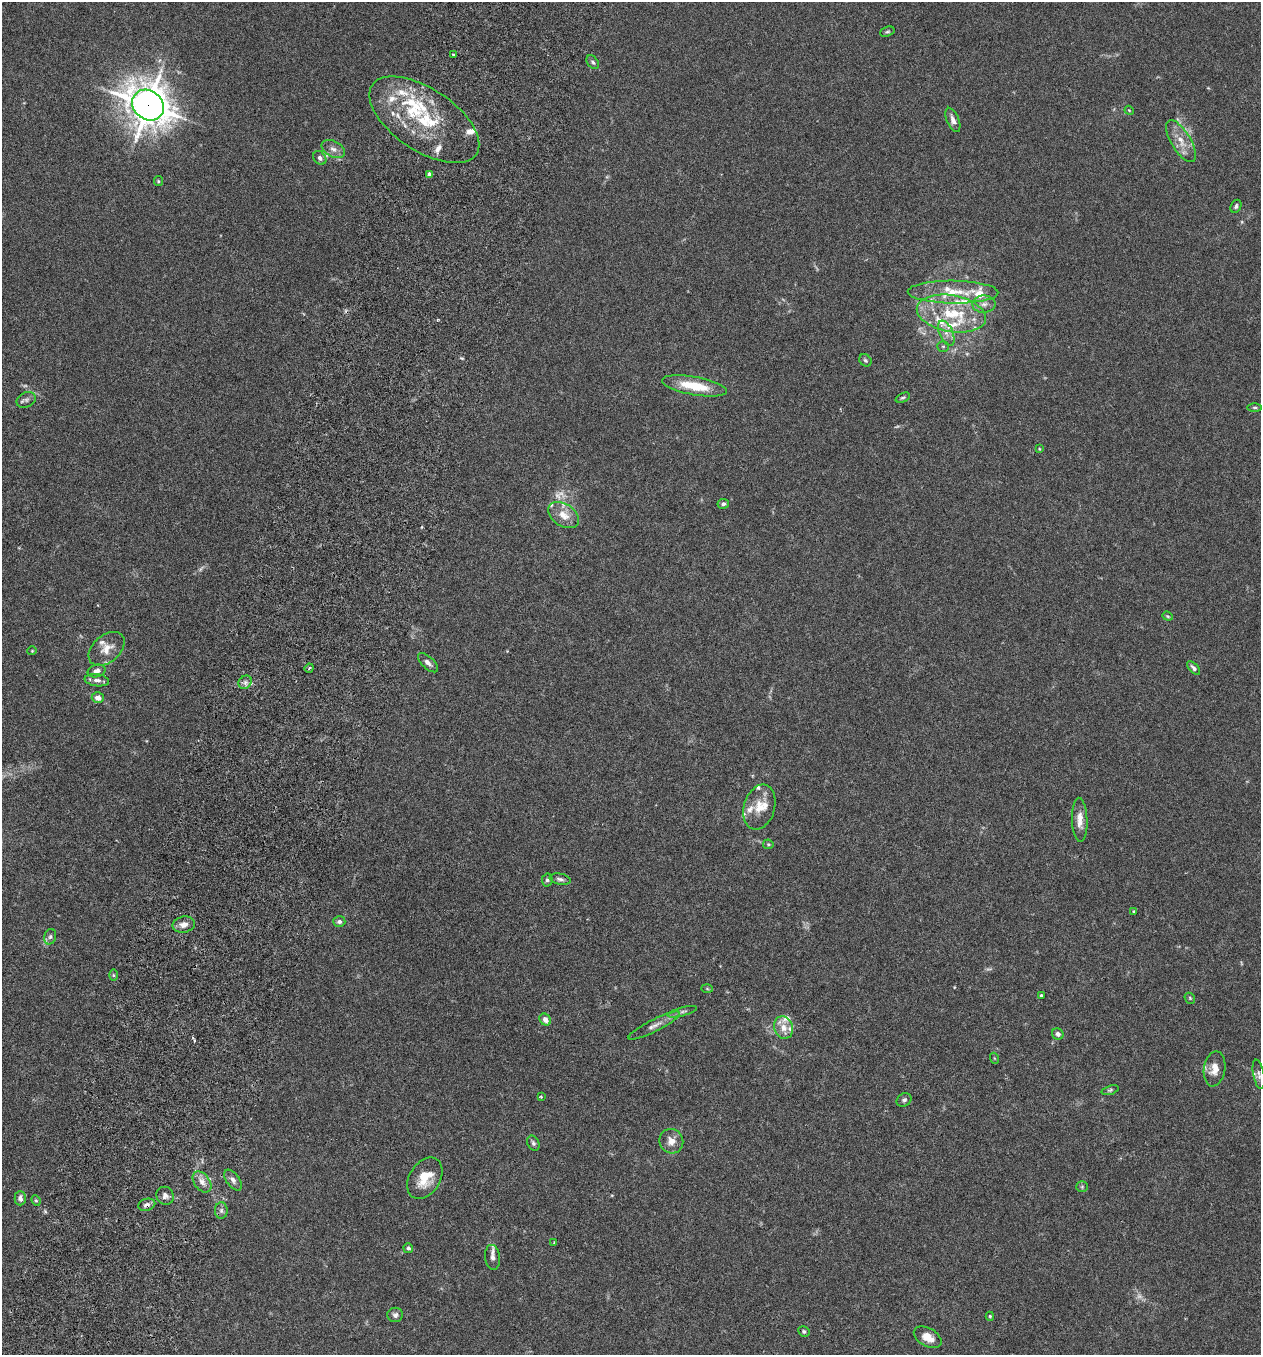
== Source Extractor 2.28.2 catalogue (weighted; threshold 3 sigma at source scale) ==
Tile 7 of 4 x 4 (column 3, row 2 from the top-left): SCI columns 2708-3966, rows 2737-4089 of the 5545 x 5467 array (HDU 1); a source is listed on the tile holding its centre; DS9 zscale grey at full resolution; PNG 1263 x 1357 px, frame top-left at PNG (2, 2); each listed source drawn as its Kron ellipse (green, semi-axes under 4 px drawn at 4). Shown black and unused: <1% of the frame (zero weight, under 3 of 6 exposures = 3% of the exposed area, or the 3 px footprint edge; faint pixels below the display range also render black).
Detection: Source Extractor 2.28.2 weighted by HDU 2 'WHT'; one run over the whole footprint, this tile lists its part. Background 0.0188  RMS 0.002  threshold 0.00818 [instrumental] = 3 sigma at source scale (4.09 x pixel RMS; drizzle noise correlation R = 1.36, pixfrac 0.8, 0.05/0.05 arcsec/px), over >= 5 px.
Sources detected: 114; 10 too faint to see at this stretch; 1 cosmic-ray / hot-pixel residue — neither listed nor drawn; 25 inside a brighter listed object's ellipse — not listed separately; the other 78 listed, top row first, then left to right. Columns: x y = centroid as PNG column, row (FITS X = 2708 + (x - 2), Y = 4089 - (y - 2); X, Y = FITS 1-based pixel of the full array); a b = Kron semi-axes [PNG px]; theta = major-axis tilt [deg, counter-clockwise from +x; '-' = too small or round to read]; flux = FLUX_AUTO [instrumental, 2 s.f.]
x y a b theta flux
887 32 7 4 20 0.3
453 54 3 2 - 0.19
593 62 8 5 -53 0.4
148 105 17 14 -39 390
1129 110 4 3 - 0.16
424 120 63 31 -34 16
953 120 13 6 -67 0.93
1181 141 24 9 -59 2.7
333 149 13 7 -28 1.1
320 158 7 6 - 0.55
429 174 4 4 - 0.57
158 181 5 4 - 0.21
1236 206 7 5 63 0.42
953 292 45 11 -1 5.9
984 304 12 8 1 1.1
951 314 35 18 -10 9.3
946 333 13 6 -66 1.2
943 346 6 5 - 0.3
865 360 6 5 - 0.35
694 386 33 9 -10 6.1
903 398 8 4 23 0.29
26 400 10 7 26 0.63
1255 407 7 3 -1 0.27
1039 449 4 3 - 0.16
723 504 6 5 - 0.42
563 515 17 11 -33 2.4
1168 616 5 4 - 0.22
107 649 20 13 41 2.6
32 651 4 4 - 0.2
428 663 12 6 -42 0.8
309 668 4 3 - 0.29
1194 668 8 4 -45 0.51
97 671 9 6 14 0.91
97 680 12 6 -7 0.82
245 682 7 6 - 0.66
98 698 6 5 - 1.1
759 807 23 15 73 3.3
1080 820 22 7 -88 1.9
768 844 5 5 - 0.25
560 879 10 5 -10 0.58
547 880 6 5 - 0.4
1133 912 3 3 - 0.19
339 921 6 5 - 0.52
184 924 11 8 11 1.2
50 937 8 6 73 0.5
113 975 6 4 -89 0.23
707 989 5 3 - 0.18
1041 996 3 3 - 0.3
1190 998 6 5 - 0.25
682 1012 15 4 15 0.54
545 1020 6 5 - 1.1
654 1026 28 6 27 1.4
783 1027 11 9 -75 1.8
1058 1034 6 5 - 0.63
994 1058 5 3 - 0.15
1214 1069 18 10 80 2
1259 1074 15 5 -79 0.66
1110 1090 9 4 18 0.32
541 1097 3 3 - 0.19
904 1100 8 6 36 0.45
671 1141 12 12 - 1.8
533 1143 8 5 -63 0.48
425 1178 22 15 58 4.2
233 1180 12 6 -53 0.81
202 1182 12 7 -53 1.2
1082 1187 5 5 - 0.29
165 1196 9 8 - 0.85
20 1198 7 5 89 0.75
36 1200 5 4 - 0.25
147 1205 9 6 15 0.68
221 1211 8 6 -90 0.6
554 1242 3 2 - 0.14
408 1248 5 5 - 0.46
493 1257 12 7 -83 0.94
395 1315 8 7 - 0.58
990 1316 4 4 - 0.25
804 1331 6 5 - 0.37
928 1337 15 9 -29 2
Overlapping masked pixels (flux is a lower limit): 2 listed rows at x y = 148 105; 147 1205